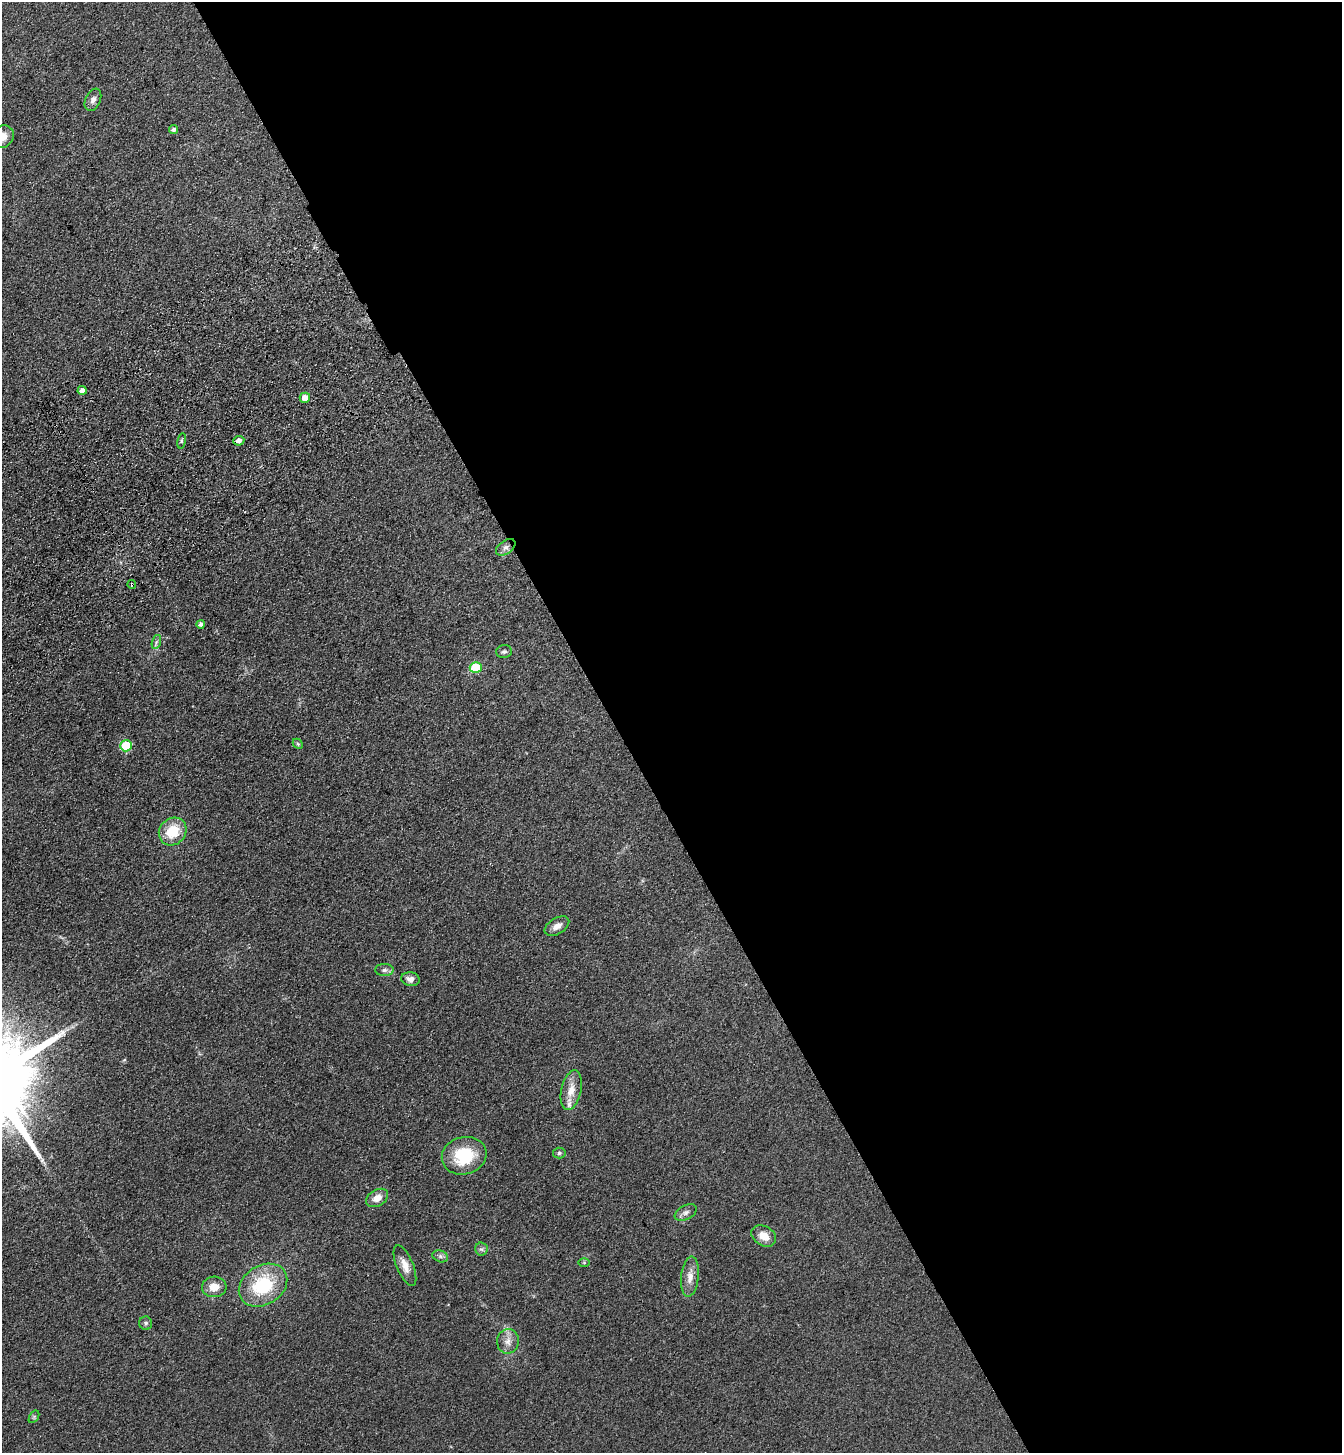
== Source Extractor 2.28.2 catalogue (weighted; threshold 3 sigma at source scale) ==
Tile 8 of 4 x 4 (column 4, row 2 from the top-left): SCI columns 4252-5591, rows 3008-4458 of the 5958 x 6014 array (HDU 1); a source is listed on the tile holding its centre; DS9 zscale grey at full resolution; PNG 1344 x 1455 px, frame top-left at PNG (2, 2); each listed source drawn as its Kron ellipse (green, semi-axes under 4 px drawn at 4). Shown black and unused: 54% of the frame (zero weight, under 3 of 4 exposures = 6% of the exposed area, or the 3 px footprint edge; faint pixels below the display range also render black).
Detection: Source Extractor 2.28.2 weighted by HDU 2 'WHT'; one run over the whole footprint, this tile lists its part. Background 0.118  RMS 0.0089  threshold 0.0402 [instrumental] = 3 sigma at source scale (4.5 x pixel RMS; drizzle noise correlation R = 1.50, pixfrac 1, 0.05/0.05 arcsec/px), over >= 5 px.
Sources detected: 36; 1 inside a brighter listed object's ellipse — not listed separately; the other 35 listed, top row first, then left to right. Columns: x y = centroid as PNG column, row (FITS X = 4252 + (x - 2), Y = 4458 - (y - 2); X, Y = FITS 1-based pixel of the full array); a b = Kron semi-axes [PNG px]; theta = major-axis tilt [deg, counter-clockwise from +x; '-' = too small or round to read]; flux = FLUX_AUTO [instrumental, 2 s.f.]
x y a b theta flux
93 100 12 7 66 4.3
174 129 4 4 - 2
2 137 13 10 36 9.5
82 390 4 4 - 4.8
305 398 5 5 - 9.8
182 441 8 4 81 1.3
239 441 5 5 - 4.9
506 547 11 6 34 3.8
132 584 4 3 - 1.4
201 624 4 4 - 2.3
156 642 7 4 71 1.8
504 652 8 6 3 2.3
476 668 6 5 - 42
298 744 6 4 -45 1.2
126 746 6 5 - 38
173 832 15 13 46 24
557 926 13 8 31 6.4
384 970 9 6 1 2.8
410 979 9 7 -9 4.6
571 1090 20 10 78 12
559 1153 6 5 - 1.5
464 1156 22 18 16 41
377 1198 12 8 31 7.9
686 1212 12 7 27 3.6
764 1236 13 9 -31 10
481 1249 6 6 - 2
440 1256 8 5 -19 2.4
584 1262 6 4 -1 1.1
405 1266 22 8 -68 8.7
690 1277 20 9 84 8.5
263 1285 26 19 32 52
214 1287 12 10 4 11
146 1323 7 6 - 2
508 1341 12 11 - 6.9
34 1417 7 4 57 1.3
Overlapping masked pixels (flux is a lower limit): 1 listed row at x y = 132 584
Isophote crosses this tile's border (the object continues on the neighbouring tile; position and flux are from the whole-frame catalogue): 1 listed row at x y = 2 137